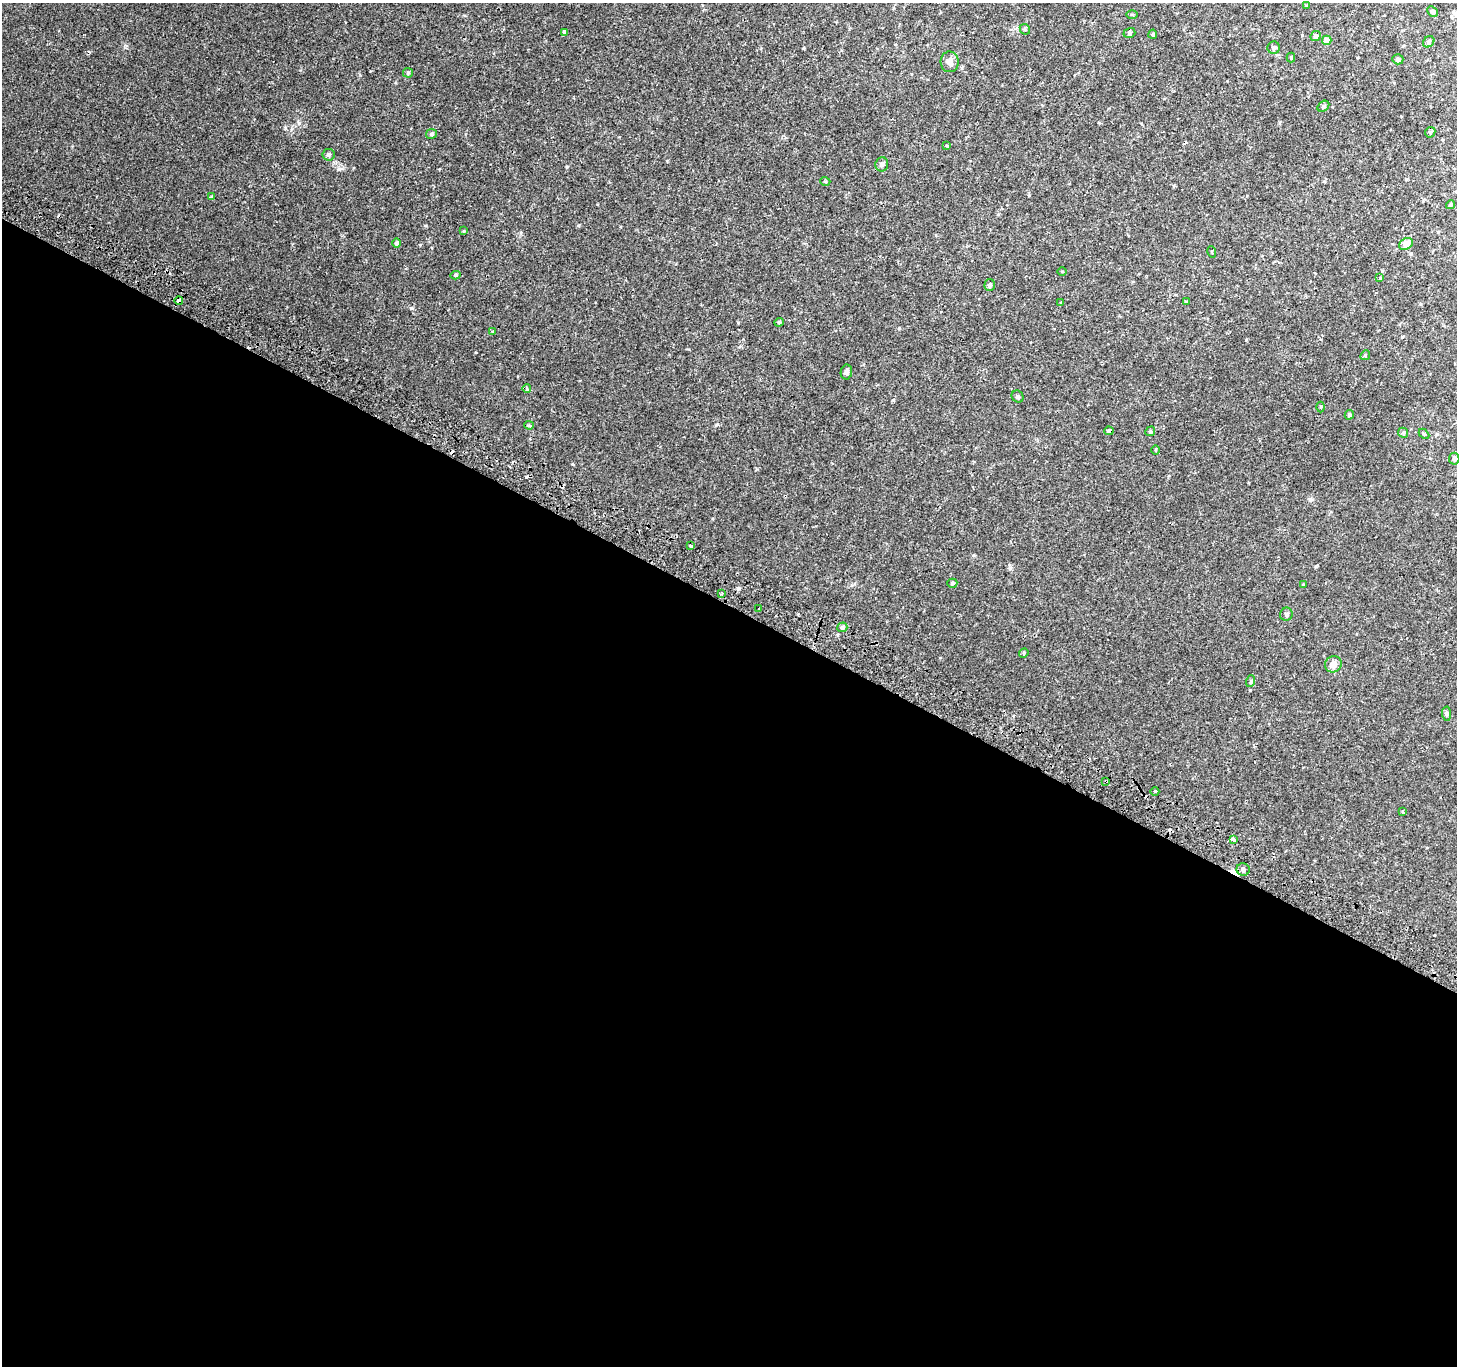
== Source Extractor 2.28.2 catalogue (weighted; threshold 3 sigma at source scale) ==
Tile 14 of 4 x 4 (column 2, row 4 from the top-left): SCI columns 1484-2938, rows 295-1658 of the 5869 x 5977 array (HDU 1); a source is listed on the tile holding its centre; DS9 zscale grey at full resolution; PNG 1459 x 1368 px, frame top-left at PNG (2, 3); each listed source drawn as its Kron ellipse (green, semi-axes under 4 px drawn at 4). Shown black and unused: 56% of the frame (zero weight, under 2 of 3 exposures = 2% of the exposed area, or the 3 px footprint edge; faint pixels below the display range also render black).
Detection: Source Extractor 2.28.2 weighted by HDU 2 'WHT'; one run over the whole footprint, this tile lists its part. Background 0.00223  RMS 0.0023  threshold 0.0105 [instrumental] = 3 sigma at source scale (4.5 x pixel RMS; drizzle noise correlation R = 1.50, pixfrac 1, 0.0396/0.0396 arcsec/px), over >= 5 px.
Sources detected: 74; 8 cosmic-ray / hot-pixel residue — neither listed nor drawn; the other 66 listed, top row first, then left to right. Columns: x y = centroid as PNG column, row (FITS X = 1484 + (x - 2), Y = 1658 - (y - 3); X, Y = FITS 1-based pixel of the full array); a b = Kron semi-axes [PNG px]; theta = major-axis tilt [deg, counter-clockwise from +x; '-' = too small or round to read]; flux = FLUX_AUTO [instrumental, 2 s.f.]
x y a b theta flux
1306 6 4 3 - 0.24
1432 11 6 4 -44 0.44
1132 14 6 4 0 0.21
1025 29 5 4 - 0.32
565 32 4 3 - 0.52
1129 33 6 5 - 0.38
1153 34 4 4 - 0.24
1316 36 5 5 - 0.68
1327 40 5 4 - 1.8
1429 42 6 5 - 0.4
1274 48 6 6 - 0.71
1291 57 5 4 - 0.25
1398 59 5 5 - 0.57
950 62 10 9 - 1.2
408 73 5 5 - 0.28
1323 106 6 4 40 0.37
1430 132 5 5 - 0.33
432 134 5 5 - 0.41
947 145 3 3 - 0.32
329 155 6 6 - 0.44
882 164 7 6 - 0.52
825 181 5 3 - 0.19
211 196 3 3 - 0.8
1450 205 4 4 - 0.33
464 231 4 4 - 0.19
397 243 5 4 - 0.59
1406 244 7 5 31 2.6
1212 252 6 3 -73 0.29
1062 271 4 3 - 0.18
456 275 5 4 - 0.34
1380 278 3 3 - 0.41
990 285 6 5 - 0.5
179 300 4 3 - 0.9
1186 302 3 3 - 0.22
1061 303 4 4 - 0.19
779 322 4 4 - 0.26
492 332 3 3 - 0.46
1365 355 5 4 - 0.29
846 372 7 5 80 0.48
527 389 4 4 - 0.44
1018 397 6 5 - 0.46
1321 407 5 3 - 0.21
1349 415 5 4 - 0.37
529 425 5 3 - 0.39
1109 431 4 4 - 1.6
1150 431 5 4 - 0.33
1403 433 5 5 - 0.37
1424 434 6 3 -44 0.28
1156 450 5 3 - 0.2
1454 459 6 5 - 0.62
691 546 4 2 - 0.47
952 583 5 4 - 0.41
1303 585 4 3 - 0.22
722 593 3 2 - 0.21
758 609 3 3 - 0.43
1286 614 6 6 - 0.46
842 627 5 5 - 0.69
1024 653 5 4 - 0.29
1333 664 8 8 - 1.6
1251 681 6 4 71 0.3
1447 714 7 4 -85 0.39
1106 781 4 3 - 0.31
1155 792 4 3 - 0.23
1402 811 3 2 - 0.28
1234 840 4 3 - 2.8
1243 870 6 6 - 0.75
Overlapping masked pixels (flux is a lower limit): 3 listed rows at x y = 179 300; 1109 431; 1106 781
Unlisted compact peaks at least as high as the median listed source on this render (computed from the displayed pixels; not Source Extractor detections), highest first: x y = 411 308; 285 128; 572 464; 299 123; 339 169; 567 167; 899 328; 476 352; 717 424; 579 225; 893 400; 1310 499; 420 245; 426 226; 757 469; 803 48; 126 46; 738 322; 1010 568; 1250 690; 1029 195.